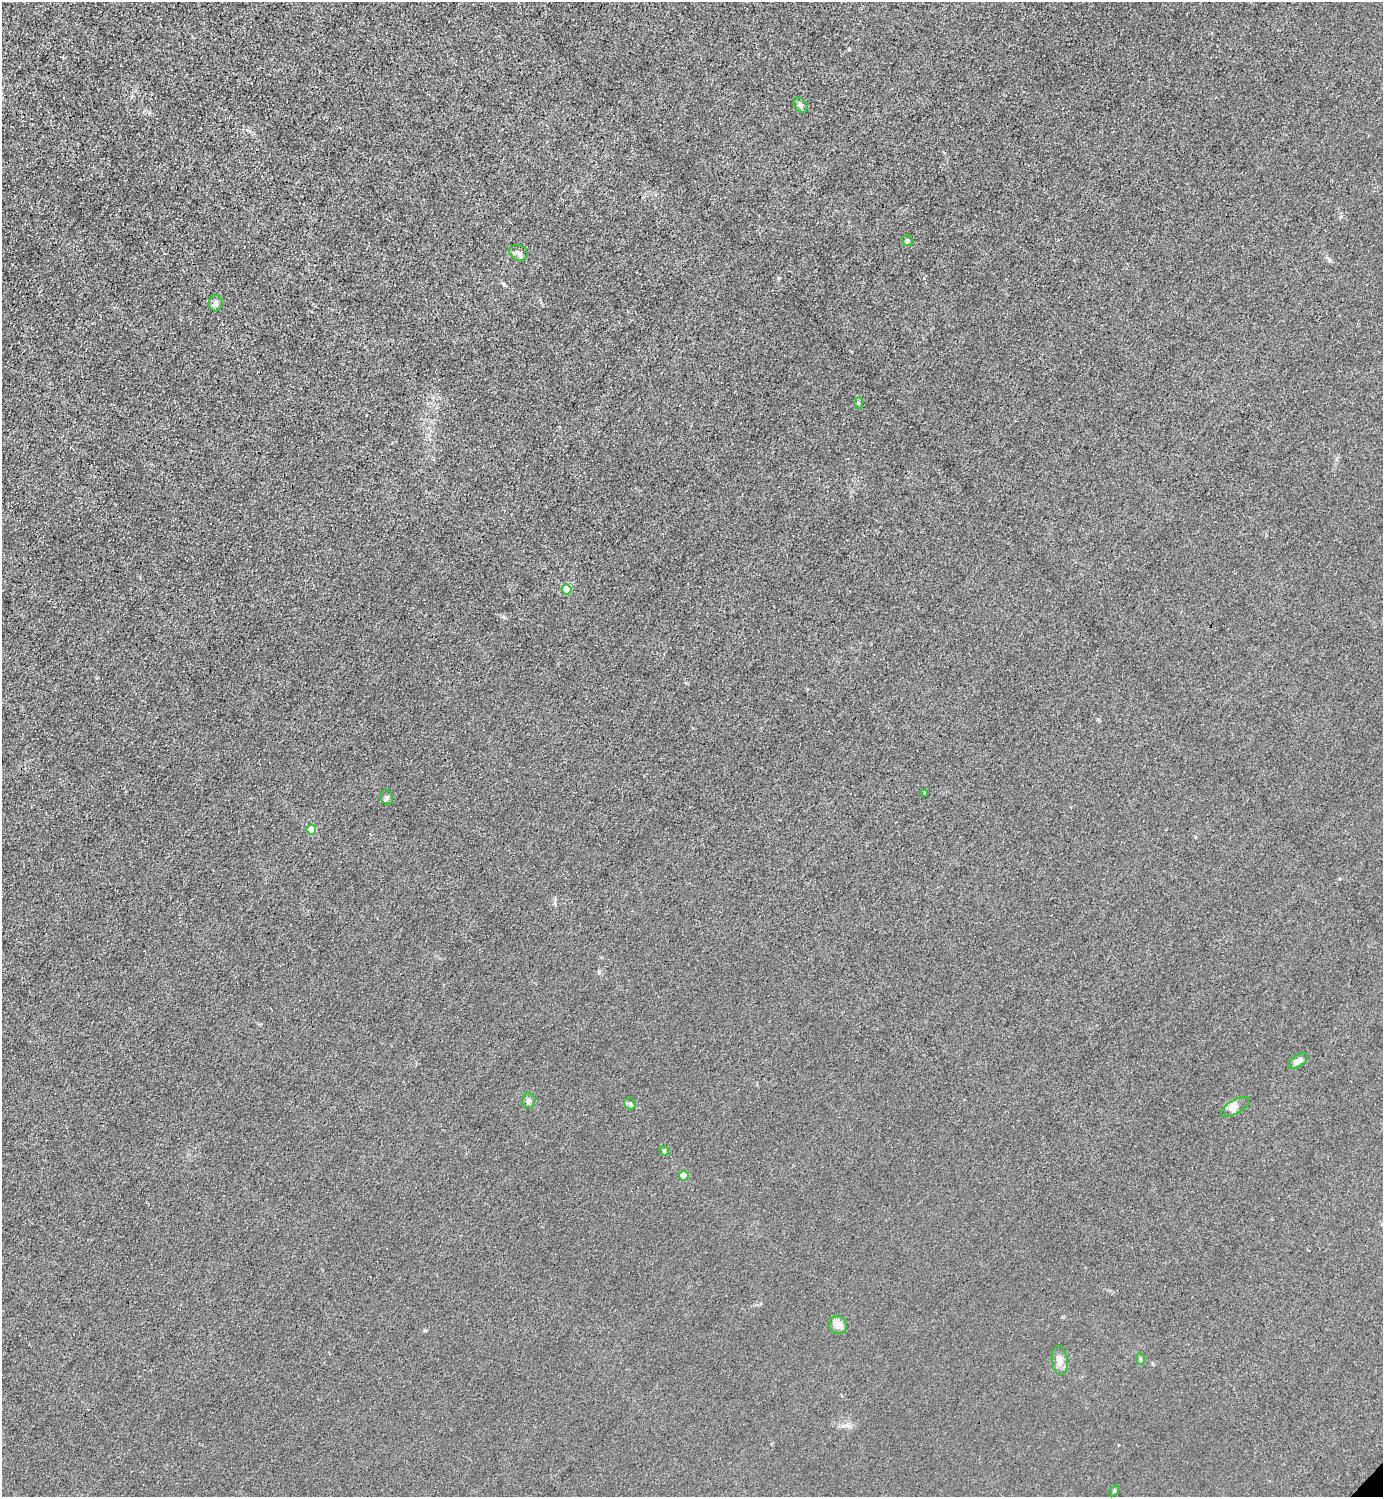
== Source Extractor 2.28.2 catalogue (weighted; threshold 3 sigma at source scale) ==
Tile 11 of 4 x 4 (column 3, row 3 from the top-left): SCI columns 3065-4445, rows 1498-2992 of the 5985 x 5985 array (HDU 1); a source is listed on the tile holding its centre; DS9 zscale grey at full resolution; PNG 1385 x 1499 px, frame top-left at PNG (2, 2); each listed source drawn as its Kron ellipse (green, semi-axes under 4 px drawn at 4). Shown black and unused: <1% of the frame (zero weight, under 3 of 4 exposures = <1% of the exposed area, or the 3 px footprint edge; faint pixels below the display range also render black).
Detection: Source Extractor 2.28.2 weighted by HDU 2 'WHT'; one run over the whole footprint, this tile lists its part. Background 0.0222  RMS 0.0062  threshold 0.0281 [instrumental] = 3 sigma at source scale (4.5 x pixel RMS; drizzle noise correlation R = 1.50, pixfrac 1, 0.05/0.05 arcsec/px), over >= 5 px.
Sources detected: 19; all 19 listed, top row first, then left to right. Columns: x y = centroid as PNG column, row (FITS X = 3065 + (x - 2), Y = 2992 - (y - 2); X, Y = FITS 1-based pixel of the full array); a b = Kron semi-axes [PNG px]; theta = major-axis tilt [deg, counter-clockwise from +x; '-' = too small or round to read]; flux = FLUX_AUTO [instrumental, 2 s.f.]
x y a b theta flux
800 105 8 5 -54 1.8
907 241 5 5 - 1.6
519 253 10 7 -25 2.3
216 303 8 7 - 2.5
858 403 6 4 -88 0.78
567 589 5 5 - 32
925 793 3 3 - 1.2
387 797 8 6 -68 1.5
311 829 5 5 - 23
1298 1061 11 5 33 3.9
528 1101 8 6 86 2
630 1104 6 5 - 1.2
1235 1107 16 7 30 3.6
664 1151 5 4 - 0.82
684 1176 5 4 - 17
838 1325 9 8 - 4.9
1140 1359 6 4 -88 0.79
1060 1361 14 8 -83 4.2
1114 1491 6 4 56 0.69
Unlisted compact peaks at least as high as the median listed source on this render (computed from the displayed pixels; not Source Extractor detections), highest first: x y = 503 617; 778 278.